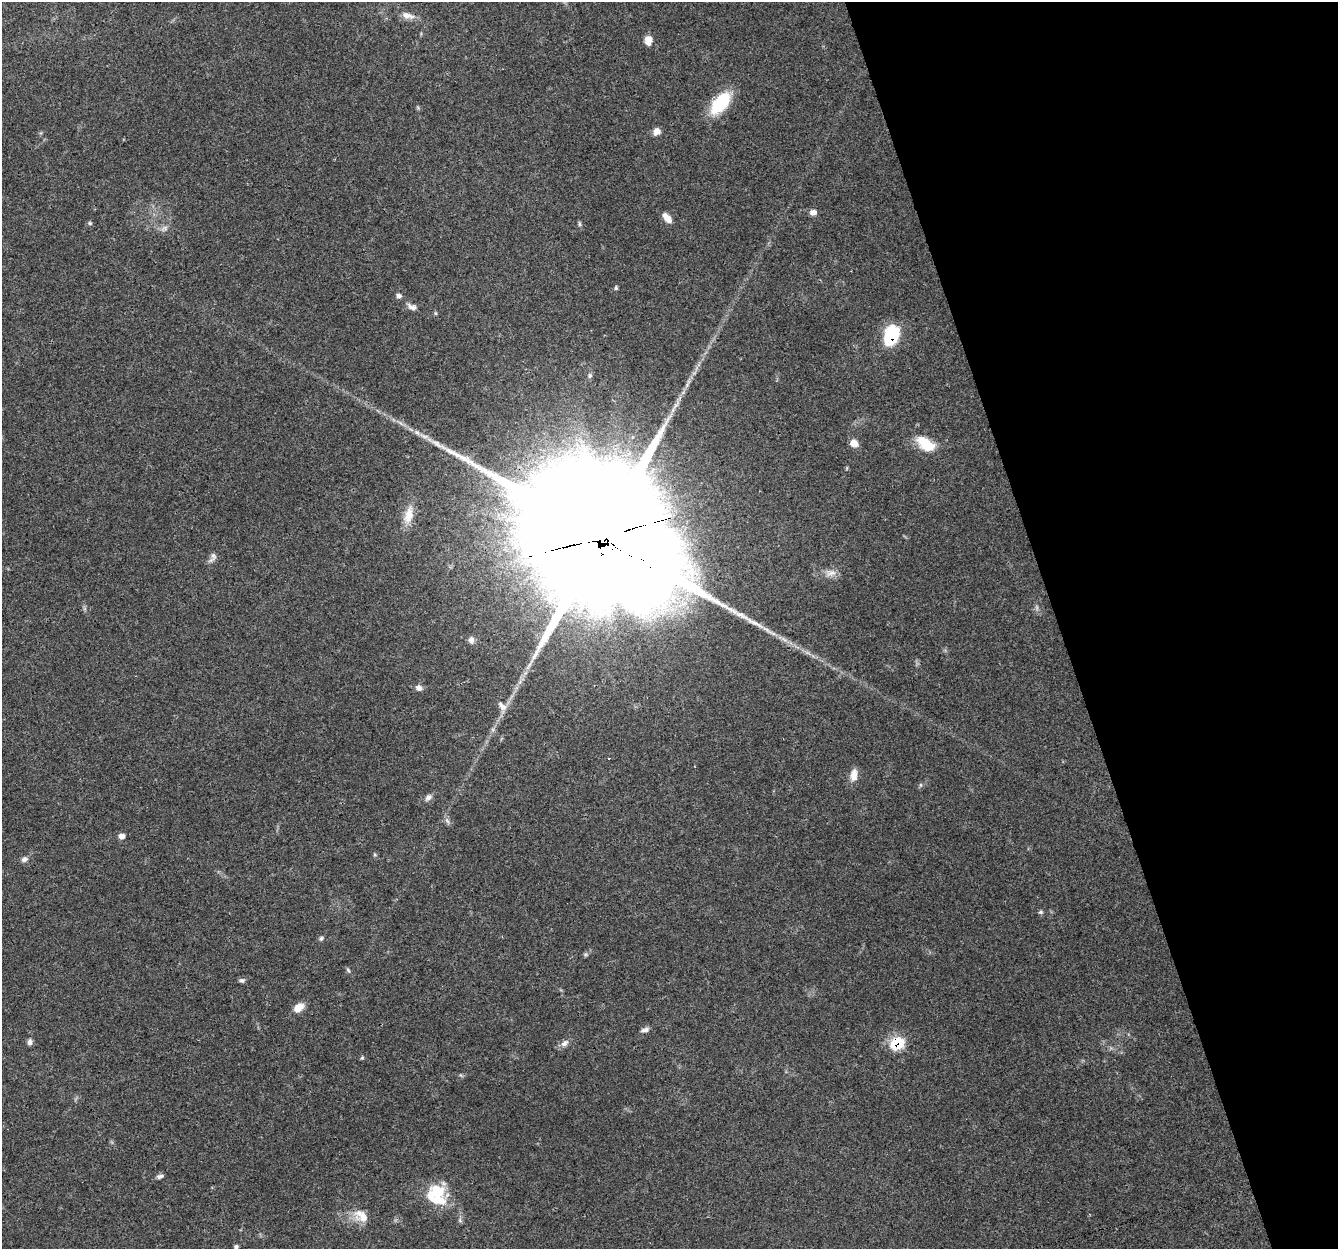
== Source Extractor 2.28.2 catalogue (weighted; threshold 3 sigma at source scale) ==
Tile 12 of 4 x 4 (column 4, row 3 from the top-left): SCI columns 4010-5345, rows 1365-2611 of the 5345 x 5167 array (HDU 1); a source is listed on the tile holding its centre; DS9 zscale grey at full resolution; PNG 1340 x 1251 px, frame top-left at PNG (2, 2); no overlay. Shown black and unused: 21% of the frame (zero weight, under 3 of 4 exposures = <1% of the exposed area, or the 3 px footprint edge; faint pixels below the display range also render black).
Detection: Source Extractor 2.28.2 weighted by HDU 2 'WHT'; one run over the whole footprint, this tile lists its part. Background 0.0796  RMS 0.0052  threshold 0.0236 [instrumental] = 3 sigma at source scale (4.5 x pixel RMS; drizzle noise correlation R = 1.50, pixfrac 1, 0.0396/0.0396 arcsec/px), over >= 5 px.
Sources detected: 50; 2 inside a brighter listed object's ellipse — not listed separately; the other 48 listed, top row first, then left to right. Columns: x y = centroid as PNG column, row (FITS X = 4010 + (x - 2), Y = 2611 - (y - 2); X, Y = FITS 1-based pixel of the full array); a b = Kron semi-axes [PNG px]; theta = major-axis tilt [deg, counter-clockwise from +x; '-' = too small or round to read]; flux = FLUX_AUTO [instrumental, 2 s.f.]
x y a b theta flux
407 16 19 8 -15 4.2
648 40 11 9 -89 3.9
720 103 28 14 51 25
656 131 8 7 - 3.5
813 212 8 6 4 2.8
667 218 13 6 -52 4.5
90 223 6 5 - 0.82
579 224 6 4 -89 0.83
164 228 11 6 26 2.2
616 288 5 4 - 0.81
399 296 7 6 - 1.4
412 307 13 7 -21 2.4
435 313 6 4 -89 0.65
891 336 17 11 70 38
687 385 6 5 - 1.1
424 436 15 5 -14 2.9
854 443 10 8 -28 4.1
926 444 22 12 -36 16
408 515 25 11 75 7.7
602 536 54 38 4 40000
545 552 7 3 12 540
213 556 11 7 -90 2.1
831 573 15 10 0 4.1
772 633 17 4 -20 2.7
471 640 9 7 -83 2.6
419 688 8 8 - 2.2
502 706 15 7 -48 3.1
854 775 15 8 81 4.8
920 785 6 4 71 0.73
428 797 10 6 42 2.2
447 820 10 4 -56 1.5
121 836 7 6 - 2.5
375 854 5 4 - 0.68
24 859 9 7 31 1.9
1040 912 6 5 - 0.9
321 938 6 5 - 1
348 970 7 4 -46 0.83
242 980 8 5 10 1.3
299 1008 12 8 41 5.5
645 1030 11 5 16 1.9
30 1042 7 6 - 1.8
565 1043 12 7 34 2.7
897 1043 9 8 - 31
362 1058 6 4 66 0.71
160 1176 10 5 16 1.5
437 1192 23 19 -25 18
361 1216 23 14 -35 8.1
236 1247 5 4 - 0.95
Overlapping masked pixels (flux is a lower limit): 4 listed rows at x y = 891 336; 602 536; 545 552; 897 1043